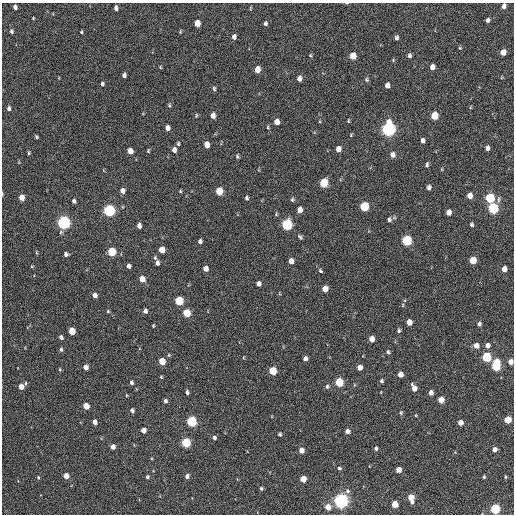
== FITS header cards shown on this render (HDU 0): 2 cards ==
NAXIS1  =                  512 / Axis length
NAXIS2  =                  512 / Axis length

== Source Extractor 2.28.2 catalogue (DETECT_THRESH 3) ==
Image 512 x 512 px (HDU 0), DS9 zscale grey, 1 PNG px = 1 image px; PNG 516 x 516 px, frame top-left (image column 1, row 512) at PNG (2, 3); no overlay
Background 213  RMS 14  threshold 43.2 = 3 sigma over >= 5 px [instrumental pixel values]
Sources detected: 161; all 161 listed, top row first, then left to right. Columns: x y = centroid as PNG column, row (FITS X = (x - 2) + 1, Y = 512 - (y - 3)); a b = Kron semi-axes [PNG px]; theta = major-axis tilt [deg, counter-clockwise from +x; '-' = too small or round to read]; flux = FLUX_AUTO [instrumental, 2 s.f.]
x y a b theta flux
504 6 5 4 - 3600
15 7 4 4 - 3300
116 8 5 3 - 2600
33 18 4 3 - 800
488 20 5 4 - 2500
197 23 5 4 - 11000
265 23 5 4 - 2000
11 31 5 4 - 1900
81 32 3 3 - 1000
234 37 5 4 - 3200
396 38 5 4 - 2300
460 48 4 3 - 910
503 52 5 4 - 8100
310 55 5 3 - 940
409 55 5 4 - 2100
353 56 5 5 - 14000
393 60 5 4 - 980
160 67 6 3 -72 750
432 67 5 4 - 5800
257 69 5 4 - 9600
124 75 4 4 - 2400
299 78 6 5 - 4500
366 80 5 5 - 1600
102 84 5 4 - 1800
387 85 5 4 - 5200
214 89 6 4 -87 1500
169 105 5 5 - 1300
9 108 5 4 - 2500
196 115 5 3 - 1000
213 115 5 4 - 5500
434 116 6 5 - 23000
348 121 5 3 - 970
277 122 5 4 - 8100
268 127 5 3 - 1100
167 128 5 4 - 4300
389 129 7 6 - 300000
351 135 5 3 - 900
36 137 4 3 - 1200
422 140 5 4 - 3200
178 144 5 4 - 1400
206 145 5 4 - 9100
487 148 5 4 - 3300
338 149 5 4 - 6600
174 150 6 5 - 4400
130 151 5 4 - 7800
148 151 5 3 - 1100
29 153 4 4 - 1100
393 155 6 5 - 5000
237 156 5 4 - 1400
427 165 5 4 - 1800
442 169 5 3 - 840
323 183 6 5 - 32000
429 187 5 4 - 3000
122 191 5 4 - 4700
180 191 4 4 - 1100
219 191 6 5 - 20000
2 194 5 2 - 830
469 196 5 4 - 7900
22 197 5 4 - 10000
246 198 5 4 - 1600
490 198 6 5 - 59000
292 200 6 5 - 1700
498 200 9 4 85 2100
74 201 4 3 - 2400
364 206 6 5 - 49000
493 208 6 5 - 80000
109 210 6 5 - 130000
300 210 5 4 - 5600
449 212 5 4 - 7000
389 220 6 5 - 2100
64 222 6 5 - 220000
471 224 5 4 - 1700
287 225 6 5 - 92000
139 226 5 4 - 4500
300 237 7 4 -50 1700
407 240 6 5 - 73000
200 241 4 4 - 2400
162 250 5 5 - 11000
112 252 5 5 - 36000
66 254 5 4 - 2500
155 258 6 5 - 1500
473 260 5 5 - 19000
291 261 5 4 - 5400
157 263 5 4 - 2700
32 266 4 3 - 730
129 266 4 4 - 2800
205 269 5 4 - 6100
504 269 5 4 - 6600
320 271 5 3 - 1400
142 279 5 5 - 9400
259 284 4 4 - 3900
325 289 5 5 - 9500
95 295 5 4 - 4100
179 301 5 5 - 39000
108 311 5 4 - 970
145 311 4 4 - 3100
187 313 5 5 - 27000
409 322 5 4 - 9300
479 324 4 4 - 2300
153 326 3 3 - 860
72 331 5 4 - 18000
399 331 5 4 - 1700
61 337 4 4 - 2600
371 339 5 4 - 8500
476 345 6 5 - 6500
487 345 6 5 - 4000
61 350 5 4 - 1600
388 352 4 4 - 1600
486 357 5 5 - 53000
305 358 4 4 - 3500
162 361 5 4 - 18000
511 362 5 4 - 6000
496 365 9 5 85 58000
86 367 5 4 - 5900
360 367 5 4 - 6700
60 369 5 3 - 890
273 371 5 5 - 27000
400 374 5 4 - 6800
161 377 4 3 - 910
381 381 5 4 - 1600
131 382 5 4 - 2100
339 382 5 5 - 41000
21 387 5 5 - 7500
327 387 6 5 - 1800
414 388 7 4 -67 6900
187 392 4 3 - 1900
431 393 5 4 - 4900
441 400 5 5 - 11000
165 401 5 4 - 2300
86 406 5 4 - 11000
132 410 4 4 - 2600
401 413 5 5 - 1400
508 420 5 5 - 19000
192 421 5 5 - 80000
95 422 4 4 - 4300
460 423 4 4 - 7500
143 430 4 4 - 6000
347 431 4 4 - 3900
280 434 4 3 - 1600
214 438 5 4 - 2300
186 443 5 5 - 60000
113 447 4 4 - 4900
376 448 4 4 - 1700
494 449 4 4 - 5100
301 450 5 4 - 7400
339 468 5 4 - 1500
398 470 5 4 - 8200
66 476 4 4 - 9800
187 476 5 5 - 2800
38 477 4 4 - 1100
147 477 4 4 - 1600
484 477 4 4 - 1300
505 477 4 4 - 1100
303 479 5 4 - 12000
261 488 5 4 - 1300
347 491 6 6 - 2300
411 498 7 4 -79 12000
341 501 6 5 - 330000
395 504 5 4 - 17000
328 507 6 5 - 10000
495 509 5 5 - 76000
At the frame edge (FLAGS 8, measured only in part): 4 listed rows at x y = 504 6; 2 194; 511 362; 495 509